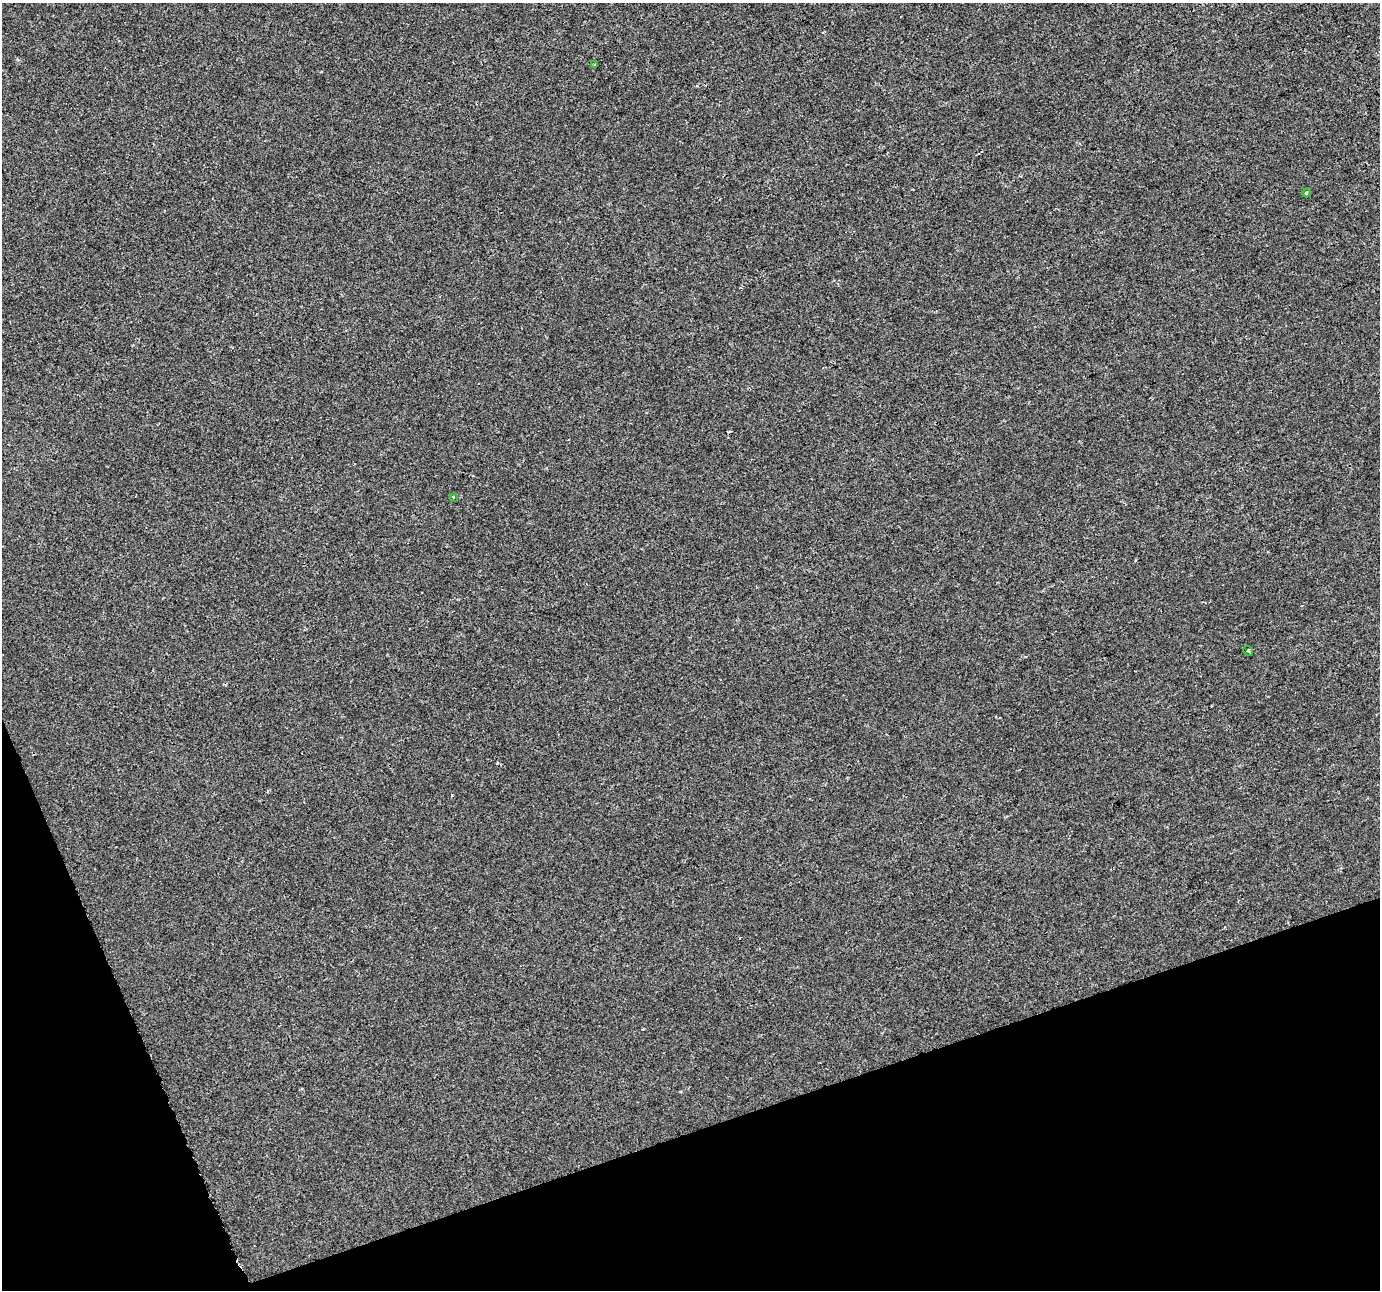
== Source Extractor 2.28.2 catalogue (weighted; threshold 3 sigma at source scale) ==
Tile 14 of 4 x 4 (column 2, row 4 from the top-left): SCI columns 1379-2756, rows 130-1417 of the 5513 x 5354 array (HDU 1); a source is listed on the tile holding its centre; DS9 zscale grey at full resolution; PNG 1382 x 1292 px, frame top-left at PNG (2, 3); each listed source drawn as its Kron ellipse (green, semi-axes under 4 px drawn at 4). Shown black and unused: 17% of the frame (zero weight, under 2 of 3 exposures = <1% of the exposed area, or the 3 px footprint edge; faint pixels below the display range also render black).
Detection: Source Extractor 2.28.2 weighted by HDU 2 'WHT'; one run over the whole footprint, this tile lists its part. Background 2.73e-04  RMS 0.0029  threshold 0.0131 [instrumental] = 3 sigma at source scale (4.5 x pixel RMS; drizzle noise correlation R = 1.50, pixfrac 1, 0.0396/0.0396 arcsec/px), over >= 5 px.
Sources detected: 4; all 4 listed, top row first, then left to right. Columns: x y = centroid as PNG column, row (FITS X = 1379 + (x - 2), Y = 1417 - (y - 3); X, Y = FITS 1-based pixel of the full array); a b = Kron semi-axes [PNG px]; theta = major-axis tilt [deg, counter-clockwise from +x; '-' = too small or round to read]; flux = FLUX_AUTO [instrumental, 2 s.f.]
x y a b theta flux
595 65 3 3 - 0.39
1306 193 4 3 - 0.29
453 497 4 2 - 0.19
1248 651 5 4 - 0.4